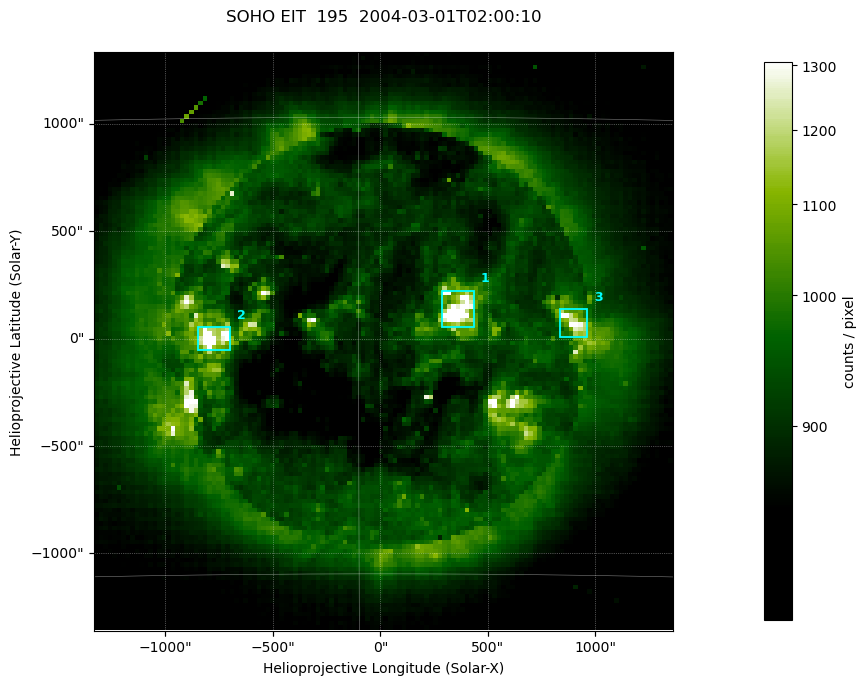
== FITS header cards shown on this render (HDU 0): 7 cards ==
TELESCOP= 'SOHO    '
INSTRUME= 'EIT     '
WAVELNTH=                  195
DATE-OBS= '2004-03-01T02:00:10.642Z'
CTYPE1  = 'Solar-X '
CTYPE2  = 'Solar-Y '
BUNIT   = 'counts / pixel'

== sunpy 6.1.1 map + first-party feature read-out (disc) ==
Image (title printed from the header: SOHO EIT  195  2004-03-01T02:00:10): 128 x 128 px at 21 arcsec/px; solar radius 7833 arcsec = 372 px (partial field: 3.8% of the solar disc is inside the frame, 100% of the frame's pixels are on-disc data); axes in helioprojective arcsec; data unit counts / pixel (BUNIT, on the colour bar)
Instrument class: DISC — disc imager (sunpy class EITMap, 195 A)
Bright regions (active regions / flare kernels): reference = the on-disc median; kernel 3 px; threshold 5 sigma = 244 counts / pixel over a disc level ~897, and >= 1.15x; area >= 16 px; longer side >= 3 px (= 63 arcsec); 3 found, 3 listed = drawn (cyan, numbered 1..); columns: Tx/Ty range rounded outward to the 50 arcsec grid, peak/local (2 s.f.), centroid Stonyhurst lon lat
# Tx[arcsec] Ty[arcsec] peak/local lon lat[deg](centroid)
1 250..450 50..250 1.8 +3 -6
2 -850..-700 -50..50 1.6 -5 -7
3 800..1000 0..150 1.4 +7 -7